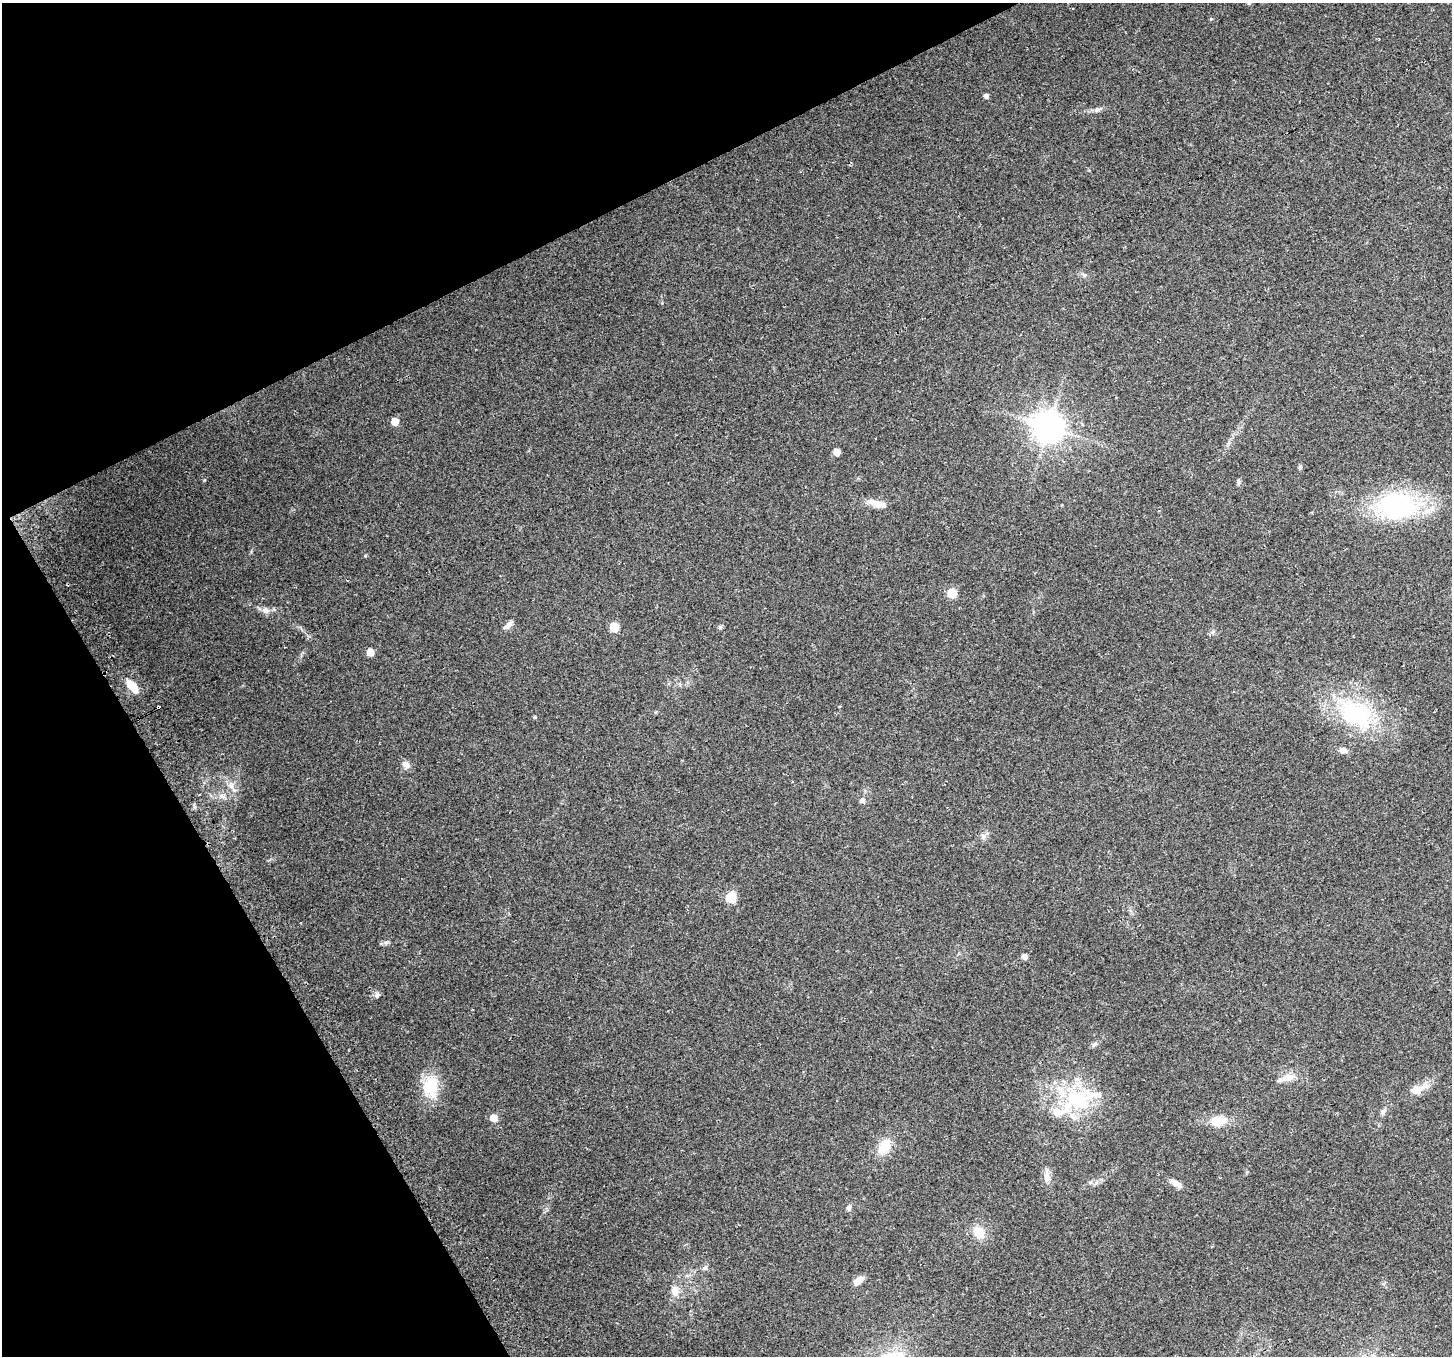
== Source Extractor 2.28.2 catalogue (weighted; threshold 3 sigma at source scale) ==
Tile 5 of 4 x 4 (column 1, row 2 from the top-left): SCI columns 29-1478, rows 2834-4187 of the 5862 x 5723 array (HDU 1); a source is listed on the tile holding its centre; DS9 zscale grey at full resolution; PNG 1454 x 1358 px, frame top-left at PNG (2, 3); no overlay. Shown black and unused: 24% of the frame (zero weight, under 2 of 3 exposures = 2% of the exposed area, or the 3 px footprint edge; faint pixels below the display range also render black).
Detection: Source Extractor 2.28.2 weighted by HDU 2 'WHT'; one run over the whole footprint, this tile lists its part. Background 0.138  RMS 0.013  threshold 0.0574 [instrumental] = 3 sigma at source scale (4.5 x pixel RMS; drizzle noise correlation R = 1.50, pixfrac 1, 0.0396/0.0396 arcsec/px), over >= 5 px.
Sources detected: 49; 3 inside a brighter listed object's ellipse — not listed separately; the other 46 listed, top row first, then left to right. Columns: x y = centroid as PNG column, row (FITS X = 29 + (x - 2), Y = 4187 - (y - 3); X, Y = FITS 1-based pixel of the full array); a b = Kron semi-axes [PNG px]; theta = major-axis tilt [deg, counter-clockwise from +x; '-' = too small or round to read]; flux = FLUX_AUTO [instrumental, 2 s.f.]
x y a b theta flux
1249 3 6 4 46 1.7
1211 19 5 3 - 1.1
986 96 5 5 - 3.7
1097 110 7 4 0 2.8
395 422 5 5 - 18
1049 427 9 9 - 1900
836 452 5 5 - 15
1300 467 6 4 45 1.7
1238 482 8 4 -90 2.2
874 503 17 9 -24 10
1396 506 36 24 5 180
952 593 6 5 - 44
266 610 9 7 -50 5
508 625 12 6 47 6.1
614 627 6 5 - 39
720 627 6 5 - 2
370 652 5 5 - 15
132 686 16 7 -49 20
158 707 4 3 - 6.2
1356 714 51 34 -35 120
1343 750 11 7 -14 5.1
406 764 11 8 -44 5.8
231 786 7 6 - 4.3
222 796 9 5 -23 4.1
862 800 6 5 - 3.9
983 836 8 4 -46 2.9
731 898 6 6 - 68
386 942 7 4 18 2.6
1025 957 7 6 - 4.6
377 995 8 6 79 3.2
1094 1045 8 4 44 2.4
1289 1077 13 9 20 9.8
431 1086 26 20 75 37
1417 1090 14 11 -41 10
1077 1099 46 30 -7 95
1383 1111 9 6 35 3.7
494 1118 6 5 - 14
1218 1121 16 11 9 22
884 1146 19 13 57 23
1047 1176 10 8 -83 6.7
1176 1183 18 6 -31 7.1
848 1208 7 6 - 3.2
979 1232 14 11 -51 19
705 1268 8 4 37 2.1
858 1281 13 6 37 9.8
675 1291 13 10 -89 10
Overlapping masked pixels (flux is a lower limit): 1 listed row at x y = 158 707
Isophote crosses this tile's border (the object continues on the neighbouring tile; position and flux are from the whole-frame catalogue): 1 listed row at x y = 1249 3
Unlisted compact peaks at least as high as the median listed source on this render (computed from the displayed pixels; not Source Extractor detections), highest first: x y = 535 717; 365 556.